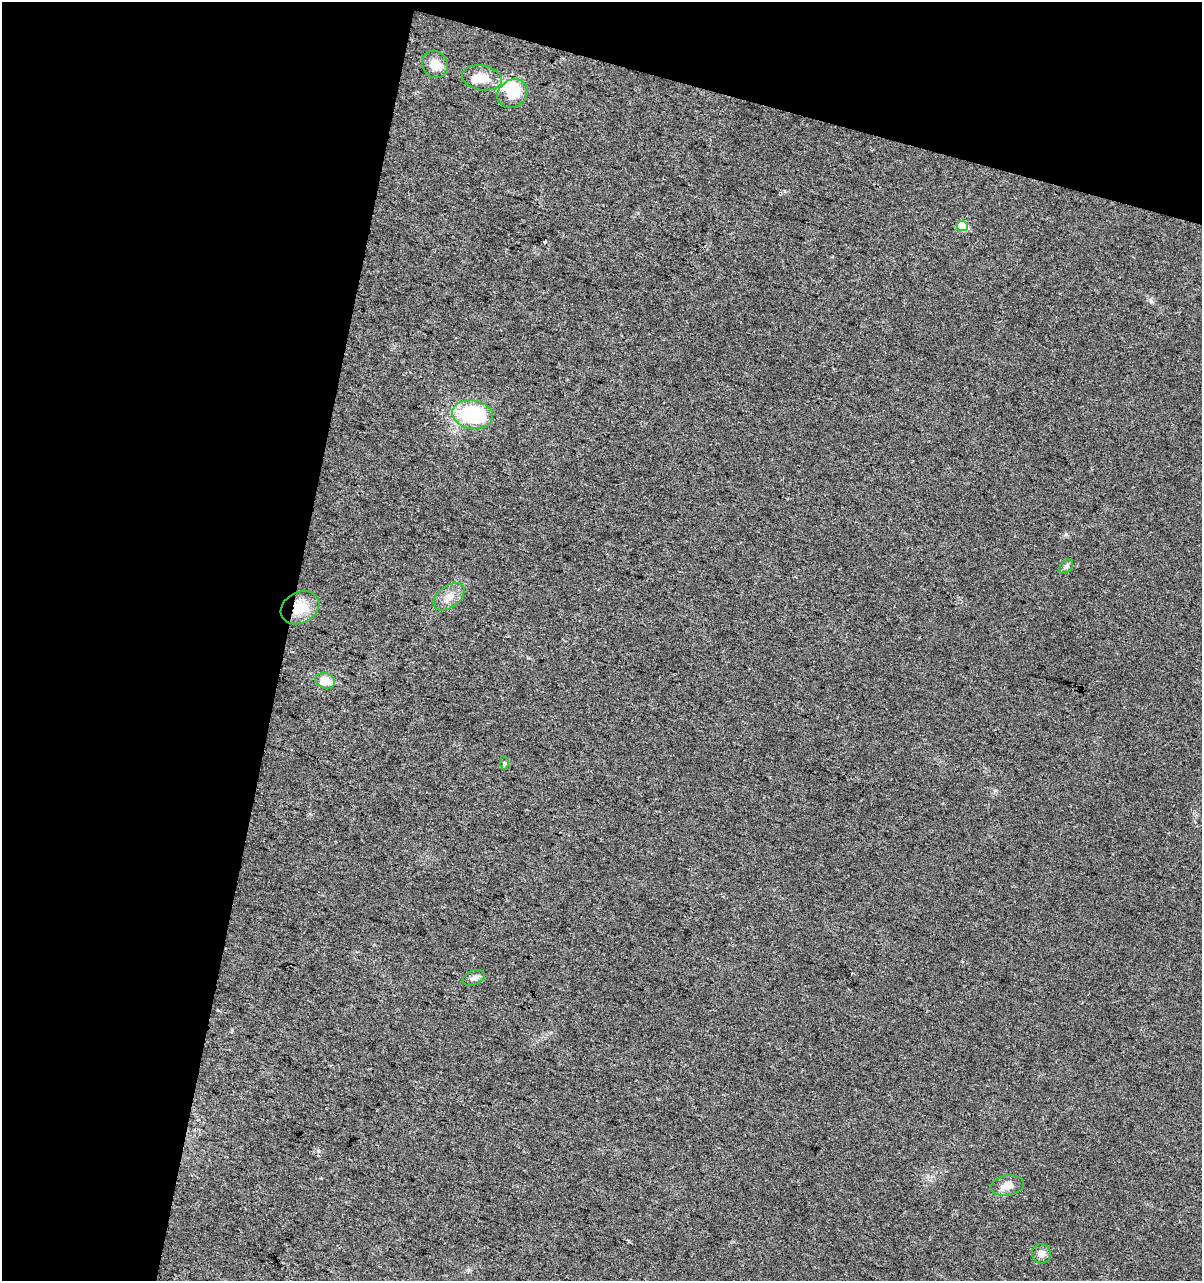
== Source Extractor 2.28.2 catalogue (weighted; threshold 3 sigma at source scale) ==
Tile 1 of 2 x 2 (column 1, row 1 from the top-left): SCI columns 129-1328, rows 1280-2558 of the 2640 x 2558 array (HDU 1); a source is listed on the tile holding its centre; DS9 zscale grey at full resolution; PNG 1204 x 1283 px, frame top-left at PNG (2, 2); each listed source drawn as its Kron ellipse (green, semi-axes under 4 px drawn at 4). Shown black and unused: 30% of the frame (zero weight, under 3 of 4 exposures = <1% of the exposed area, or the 3 px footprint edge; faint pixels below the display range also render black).
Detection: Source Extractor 2.28.2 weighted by HDU 2 'WHT'; one run over the whole footprint, this tile lists its part. Background 0.0181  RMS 0.0043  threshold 0.0194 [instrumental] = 3 sigma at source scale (4.5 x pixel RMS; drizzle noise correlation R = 1.50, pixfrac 1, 0.0396/0.0396 arcsec/px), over >= 5 px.
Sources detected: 17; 2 inside a brighter object's white glare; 1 cosmic-ray / hot-pixel residue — neither listed nor drawn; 1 inside a brighter listed object's ellipse — not listed separately; the other 13 listed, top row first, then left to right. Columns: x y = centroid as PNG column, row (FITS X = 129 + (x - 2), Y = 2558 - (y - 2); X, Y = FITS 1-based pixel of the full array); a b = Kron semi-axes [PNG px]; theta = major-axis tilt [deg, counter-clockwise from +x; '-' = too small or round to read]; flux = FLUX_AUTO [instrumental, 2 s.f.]
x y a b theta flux
435 64 14 12 -60 5.4
482 78 20 12 -11 7.7
512 94 16 13 34 8.9
962 226 5 5 - 17
472 414 20 14 -10 34
1066 566 8 5 49 1.2
449 597 18 10 38 5
300 608 20 15 28 11
325 681 10 7 -17 7.1
504 763 7 4 -89 0.73
474 978 11 7 23 1.7
1007 1185 17 10 9 4
1041 1254 10 9 - 2.5
Overlapping masked pixels (flux is a lower limit): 1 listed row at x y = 300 608
Unlisted compact peaks at least as high as the median listed source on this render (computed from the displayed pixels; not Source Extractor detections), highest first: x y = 1066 534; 1151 301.